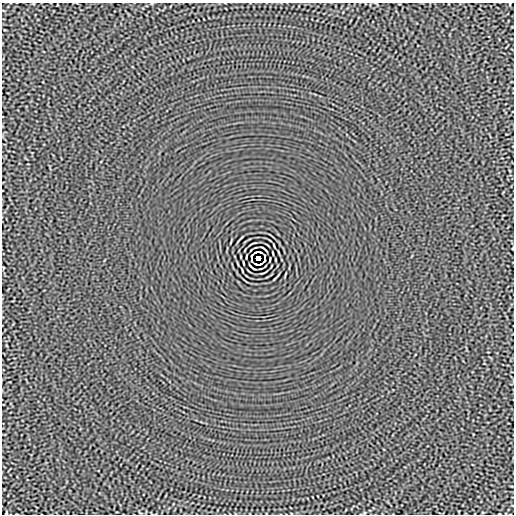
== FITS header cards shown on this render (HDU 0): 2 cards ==
NAXIS1  =                  512
NAXIS2  =                  512

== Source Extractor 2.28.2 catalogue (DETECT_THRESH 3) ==
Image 512 x 512 px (HDU 0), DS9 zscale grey, 1 PNG px = 1 image px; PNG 516 x 516 px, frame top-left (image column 1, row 512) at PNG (2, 3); no overlay
Background -8.31e-06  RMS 0.0015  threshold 0.00437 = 3 sigma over >= 5 px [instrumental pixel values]
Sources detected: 15; all 15 listed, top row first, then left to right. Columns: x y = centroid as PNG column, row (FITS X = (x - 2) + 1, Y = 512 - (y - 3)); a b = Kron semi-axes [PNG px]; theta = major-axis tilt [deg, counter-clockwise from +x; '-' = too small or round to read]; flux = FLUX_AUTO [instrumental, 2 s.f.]
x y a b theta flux
274 245 4 2 - 0.074
264 249 7 2 -40 0.11
256 252 4 2 - 0.08
260 252 4 2 - 0.099
251 256 4 2 - 0.086
264 256 4 2 - 0.09
258 258 4 4 - 3.7
252 260 3 2 - 0.085
265 260 3 2 - 0.09
243 263 4 2 - 0.082
256 264 4 2 - 0.082
260 264 5 2 - 0.083
252 267 7 2 -40 0.11
242 271 4 2 - 0.074
6 513 4 2 - 0.078
At the frame edge (FLAGS 8, measured only in part): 1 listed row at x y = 6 513